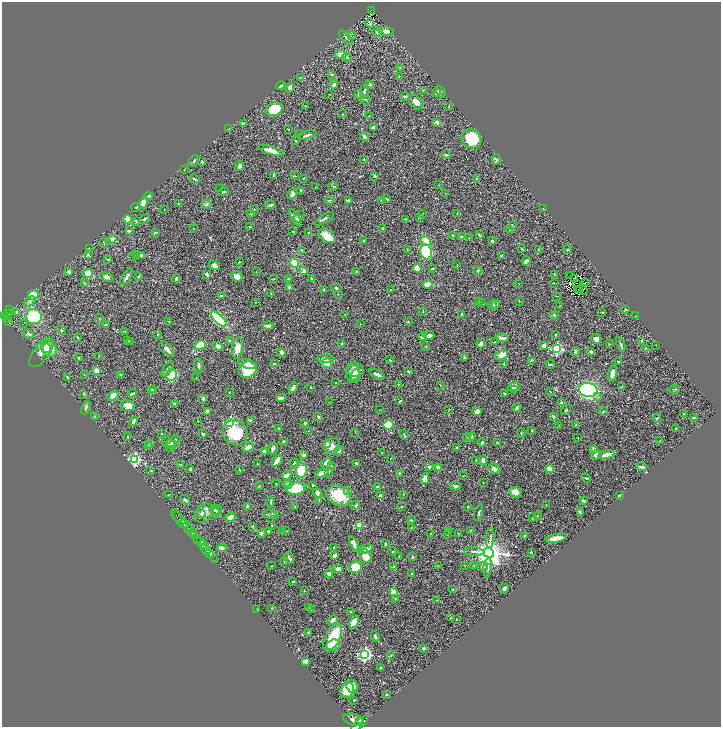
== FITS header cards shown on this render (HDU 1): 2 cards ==
NAXIS1  =                 1437
NAXIS2  =                 1450

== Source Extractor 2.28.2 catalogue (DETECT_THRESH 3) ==
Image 1437 x 1450 px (HDU 1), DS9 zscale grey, zoomed out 1/2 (1 PNG px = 2 x 2 image px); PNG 723 x 729 px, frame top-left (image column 1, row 1450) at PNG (2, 2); each listed source drawn as its Kron ellipse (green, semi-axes under 4 px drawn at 4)
Background 0.473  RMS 0.024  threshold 0.0707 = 3 sigma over >= 5 px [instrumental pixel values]
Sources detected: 529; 42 cannot appear on this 1/2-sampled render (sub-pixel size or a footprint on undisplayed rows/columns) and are neither listed nor drawn; the other 487 listed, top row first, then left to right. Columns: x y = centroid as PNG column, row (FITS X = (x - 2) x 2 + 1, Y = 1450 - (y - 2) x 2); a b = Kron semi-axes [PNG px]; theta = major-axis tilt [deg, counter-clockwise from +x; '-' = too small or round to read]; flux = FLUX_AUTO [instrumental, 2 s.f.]
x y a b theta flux
372 10 4 2 - 72
370 23 4 2 - 7.1
386 31 7 5 -4 18
377 32 5 3 - 4.8
351 36 2 2 - 2.2
346 38 9 2 -47 5.8
341 54 5 4 - 24
347 57 4 3 - 4.2
400 67 3 2 - 3.3
332 75 2 2 - 3.7
399 76 2 1 - 1.3
300 77 2 1 - 1.3
334 84 4 4 - 9
369 84 3 3 - 8.4
280 86 5 2 - 9.7
290 88 5 4 - 13
423 91 3 2 - 2.1
364 92 7 2 79 10
437 92 4 3 - 16
441 92 6 2 -63 5
358 94 4 3 - 4
329 95 2 2 - 2.3
405 97 5 2 - 9.3
365 100 5 2 - 2.9
416 102 8 5 -51 32
305 106 2 1 - 1.8
449 107 2 2 - 1.7
274 109 9 6 20 110
342 114 2 2 - 2.2
369 116 2 1 - 1.3
437 122 2 2 - 54
243 123 3 2 - 4.1
229 128 3 2 - 1.7
373 128 3 2 - 25
288 129 2 2 - 1.5
299 134 4 2 - 2.9
307 135 9 2 18 11
364 137 4 3 - 12
472 139 10 9 - 210
296 141 3 2 - 2.4
271 151 13 3 -16 43
446 155 4 3 - 7
364 159 3 2 - 2.9
496 160 5 4 - 6.2
194 161 6 3 50 4.9
202 162 2 2 - 11
240 166 5 3 - 17
185 170 3 2 - 2.2
274 176 4 2 - 9.3
295 176 3 2 - 3.1
375 176 4 3 - 3.9
303 178 2 2 - 1.7
194 179 5 2 - 8.7
476 179 3 3 - 2.8
438 185 2 2 - 1.8
333 186 4 3 - 4.2
316 187 2 1 - 1.5
219 189 2 1 - 1
300 191 3 2 - 9.7
224 192 5 3 - 5.3
445 193 2 2 - 1.3
292 194 6 4 53 15
149 196 4 3 - 8.1
387 199 3 2 - 2.8
330 200 4 3 - 5.6
348 200 3 3 - 9.4
381 201 3 2 - 2.7
143 203 6 4 72 22
178 203 2 2 - 1.8
206 204 5 4 - 8.2
270 205 5 2 - 8.6
136 207 4 2 - 3.1
164 209 2 1 - 1.1
254 209 2 2 - 3.9
543 209 3 1 - 2.7
457 213 3 2 - 2.6
251 214 3 3 - 5.8
422 214 3 2 - 1.5
295 217 9 4 -62 12
299 217 7 4 52 11
420 217 3 2 - 2.9
128 219 4 4 - 37
144 219 6 3 35 6.3
324 219 11 3 30 10
406 219 2 2 - 3
136 221 3 3 - 11
512 225 3 2 - 2.6
250 227 3 2 - 4
194 229 3 2 - 2.2
383 229 3 2 - 6.2
510 230 3 2 - 4.8
129 231 3 3 - 9.5
293 231 3 2 - 1.9
309 232 3 3 - 2.8
155 233 2 2 - 4.1
479 235 4 2 - 4.9
327 236 10 5 -34 75
453 236 3 2 - 9.4
461 237 3 2 - 3.7
469 237 2 2 - 1.7
112 239 5 4 - 12
364 240 2 2 - 2.7
426 241 6 4 -54 42
492 241 3 2 - 5.4
104 243 5 2 - 3
89 249 2 2 - 1.7
407 249 2 2 - 2.1
522 249 3 2 - 2.9
538 249 2 2 - 1.9
568 249 4 2 - 3.3
302 250 3 2 - 2.7
426 252 7 6 - 430
88 254 3 3 - 5.3
137 255 4 3 - 3.5
141 255 3 3 - 5.7
501 255 2 2 - 4.5
134 256 4 2 - 2.8
108 259 3 2 - 2.8
526 261 5 3 - 21
239 262 2 2 - 4
294 263 5 3 - 120
214 265 6 4 -34 14
457 265 3 2 - 1.7
417 269 4 3 - 76
432 269 3 2 - 4.5
304 271 3 3 - 19
357 271 4 2 - 4.8
478 271 4 3 - 3.9
69 272 4 3 - 9.2
256 272 2 1 - 1.3
88 273 5 4 - 52
207 274 4 3 - 12
554 274 3 2 - 3.9
570 275 2 1 - 15
237 276 6 5 - 28
107 277 6 4 -22 13
127 277 9 3 57 15
139 277 3 3 - 4.8
176 278 4 3 - 6.7
273 279 3 2 - 2.1
288 279 4 3 - 4.7
312 279 3 2 - 7.5
574 279 2 2 - 1.5
585 282 2 1 - 0.48
85 283 4 2 - 2.5
554 283 3 2 - 2.7
577 283 2 1 - 2
427 284 5 3 - 38
519 284 2 1 - 1.1
290 288 4 3 - 19
336 288 5 3 - 5.1
580 289 3 1 - 0.9
324 290 2 2 - 5.5
391 290 2 2 - 1.8
577 290 3 1 - 1.9
583 291 2 1 - 2.2
271 294 2 1 - 2.2
338 294 2 1 - 1.2
33 295 5 5 - 68
221 296 3 3 - 6.5
556 296 2 2 - 1.3
30 301 6 4 42 11
478 301 2 2 - 1.8
256 302 2 2 - 1.8
519 302 3 2 - 1.6
482 303 3 2 - 2.3
496 304 4 4 - 9
493 305 5 3 - 9
560 305 3 2 - 2
10 310 2 1 - 15
626 310 2 2 - 5.7
17 312 2 2 - 15
423 312 3 2 - 2.1
602 312 2 2 - 2.9
345 314 3 1 - 1.8
462 314 3 2 - 9.4
4 315 3 2 - 300
8 315 5 4 - 440
554 315 4 3 - 5.8
635 316 2 1 - 1
34 317 8 7 - 260
7 319 4 2 - 130
99 319 5 2 - 3
219 319 10 4 -43 580
169 321 3 2 - 2.4
9 322 4 2 - 140
408 322 3 2 - 3.5
360 323 2 2 - 1.6
23 324 2 1 - 19
106 324 3 2 - 3.2
268 326 5 3 - 16
61 330 5 3 - 3.9
124 331 3 2 - 1.6
28 334 6 4 -24 10
158 335 3 3 - 4.6
429 335 5 3 - 23
555 335 2 2 - 4.2
77 337 3 2 - 3.7
423 337 4 3 - 18
502 338 6 3 -12 13
596 339 5 5 - 18
128 340 2 2 - 2.1
131 341 3 2 - 8.5
230 341 3 3 - 5.8
641 341 4 3 - 3.4
495 342 3 2 - 8.1
481 343 5 3 - 10
342 344 3 3 - 7.7
609 344 4 2 - 1.9
621 344 7 3 -70 7.9
200 345 5 4 - 110
656 345 2 1 - 1.2
218 346 5 4 - 16
425 346 3 2 - 1.8
543 346 4 3 - 17
46 348 5 3 - 29
237 348 10 5 81 40
646 348 2 2 - 2.7
49 349 9 7 -53 74
167 349 9 5 -43 21
557 349 3 3 - 540
575 351 4 3 - 5.5
41 352 17 7 54 48
281 352 4 3 - 20
591 352 2 2 - 15
501 355 6 4 22 60
98 356 3 2 - 2.1
464 357 2 2 - 4.9
79 358 3 3 - 3.8
326 359 8 4 -5 30
390 360 3 2 - 3
532 360 4 2 - 3.6
619 362 4 2 - 5.7
327 363 5 5 - 40
247 364 9 4 -20 40
274 364 3 2 - 4.3
504 364 4 2 - 4.9
550 364 5 2 - 5.2
198 365 7 3 -82 9
167 369 9 3 57 8.3
248 370 10 7 34 160
355 370 8 7 - 34
96 371 3 3 - 48
408 371 3 2 - 4.7
353 374 9 7 -82 28
377 374 8 3 -25 15
612 374 8 4 77 24
84 375 2 2 - 1.2
120 375 3 3 - 3
171 375 6 5 - 230
355 375 6 3 69 9.1
67 377 3 2 - 4.9
196 378 2 2 - 1.4
336 383 2 2 - 1.6
398 384 3 2 - 2.6
440 385 2 2 - 1.5
514 386 7 4 13 25
621 387 3 1 - 1.9
293 388 5 4 - 19
311 388 2 1 - 2.2
151 389 3 3 - 2.9
153 389 3 2 - 2.1
675 389 5 2 - 3.5
515 390 4 3 - 11
588 390 9 7 -10 1100
551 392 3 2 - 2.4
132 393 4 2 - 7.2
229 393 2 2 - 1.9
84 394 2 2 - 3.4
504 394 2 2 - 6.3
113 396 6 4 38 39
598 397 3 3 - 4.4
281 398 4 2 - 17
203 399 4 2 - 8
400 401 3 2 - 4.2
330 402 2 2 - 1.4
174 403 3 3 - 4.2
561 403 3 3 - 8.5
128 406 7 5 -11 37
86 408 7 3 67 5.8
517 408 4 3 - 7.2
449 409 2 2 - 2.2
379 410 2 1 - 1.2
566 410 5 3 - 5
207 411 3 3 - 18
477 411 4 4 - 16
603 412 5 2 - 3.5
684 413 2 2 - 6
95 417 4 3 - 4.3
318 417 5 3 - 5.8
553 417 3 3 - 5.9
693 417 3 2 - 4.5
657 418 4 2 - 4.3
250 420 3 2 - 5.9
134 421 5 3 - 13
198 421 2 1 - 1.8
230 422 3 3 - 580
305 423 4 2 - 4.2
388 425 5 5 - 87
559 425 2 2 - 1.8
576 425 3 2 - 2.3
278 428 3 2 - 1.8
676 428 2 2 - 3.9
308 431 2 2 - 1.8
532 431 3 2 - 3.3
355 432 2 2 - 1.5
162 433 3 3 - 3.9
235 433 13 11 -43 210
521 433 5 2 - 3.1
203 434 3 3 - 4.1
404 435 5 2 - 3
128 437 3 2 - 3.6
467 437 3 2 - 2.7
471 437 5 3 - 6.4
578 438 2 2 - 1.9
173 441 8 5 28 13
283 441 3 2 - 2.6
660 441 2 2 - 5.5
482 442 4 3 - 7.8
150 443 4 3 - 4.5
168 443 7 5 -36 20
498 443 3 2 - 3.7
327 444 3 3 - 39
149 445 3 2 - 4.3
171 446 6 4 58 9.2
332 446 8 7 - 34
248 447 6 4 26 27
457 447 4 3 - 7.2
273 448 6 3 75 14
594 450 4 4 - 28
264 451 2 2 - 23
339 451 5 3 - 11
382 452 2 2 - 1.3
304 455 3 3 - 10
596 455 5 4 - 14
606 455 9 3 14 34
135 459 3 3 - 730
390 459 2 1 - 1.1
475 460 2 2 - 2
483 460 5 4 - 17
277 461 7 3 50 46
294 463 5 3 - 5.7
326 463 6 5 - 29
356 463 3 2 - 8.1
257 464 2 1 - 2.1
181 465 3 3 - 4.5
331 466 2 2 - 2.4
429 467 3 2 - 5.8
438 467 3 2 - 29
642 467 5 2 - 11
190 469 3 2 - 6.4
494 469 6 4 -38 15
549 469 4 3 - 41
239 470 4 1 - 3
301 470 7 6 - 110
151 471 3 2 - 2.5
328 472 3 2 - 3
322 473 7 3 24 28
400 473 3 2 - 11
287 475 5 4 - 14
463 476 2 1 - 2.6
586 478 5 3 - 7.9
425 479 6 4 75 35
483 483 2 2 - 1.9
275 484 2 2 - 1.8
287 484 5 4 - 6.5
313 485 2 2 - 3.2
260 486 3 2 - 2.2
377 486 4 3 - 6
455 486 5 4 - 10
296 488 10 6 9 110
348 490 4 2 - 4.1
515 492 6 5 - 32
317 493 5 4 - 13
403 494 3 2 - 2.2
168 495 3 2 - 2.7
339 495 13 10 -24 140
381 496 3 2 - 29
619 496 2 2 - 4
185 500 5 2 - 10
319 500 2 2 - 1.6
584 501 4 3 - 8.1
271 502 5 2 - 4
356 505 5 3 - 5.9
546 505 3 2 - 1.6
247 507 3 2 - 9.6
295 507 3 2 - 2
401 507 3 2 - 3.2
468 507 3 2 - 2.2
215 510 5 3 - 8
217 511 6 4 71 15
580 512 4 2 - 7.5
201 513 4 4 - 7.5
204 513 11 8 49 30
478 513 8 3 74 7.5
270 514 6 4 -2 8.6
275 514 4 3 - 4.9
177 516 7 2 -54 210
538 516 4 2 - 3.5
230 517 5 3 - 26
532 518 3 2 - 2.8
181 520 10 3 -47 810
411 520 4 2 - 3.1
183 523 2 2 - 380
271 525 4 2 - 2.7
359 525 3 3 - 190
252 526 4 2 - 2.1
188 528 6 3 -59 1700
411 528 2 2 - 2.2
471 530 3 2 - 2
269 531 4 2 - 13
286 531 2 2 - 2.1
448 531 2 2 - 2.1
282 532 3 2 - 2.6
192 533 4 3 - 740
261 533 3 3 - 14
430 533 2 2 - 2.1
458 534 3 1 - 2
447 535 2 2 - 2.5
525 535 3 2 - 4.8
194 536 4 2 - 270
490 538 10 3 86 11
556 538 10 3 12 45
197 540 4 2 - 280
201 542 4 2 - 300
354 543 7 3 -67 27
203 544 4 2 - 260
385 544 3 2 - 5.4
334 547 2 2 - 3.1
222 548 4 3 - 18
205 549 6 2 -48 1000
365 549 7 3 15 18
474 551 10 2 -5 10
393 552 4 2 - 3.3
531 552 3 2 - 2.9
489 553 5 4 - 7700
210 554 4 2 - 1000
335 556 4 4 - 9.3
366 556 7 6 - 43
399 556 4 2 - 2.4
413 557 4 3 - 4.5
289 558 6 2 -63 8.6
214 560 2 1 - 16
284 562 3 2 - 2.6
465 565 2 2 - 1.5
272 566 3 2 - 1.3
438 566 3 2 - 2
474 566 2 2 - 1.7
355 567 6 6 - 100
394 567 3 3 - 8.9
483 567 5 5 - 11
488 568 10 3 84 11
338 569 5 4 - 13
412 573 2 2 - 2.9
329 574 4 3 - 27
293 581 3 2 - 3.2
505 588 5 3 - 17
452 590 4 3 - 3.7
304 591 2 1 - 1.4
393 592 4 3 - 34
395 599 3 2 - 1.5
436 600 2 2 - 2.2
272 608 2 2 - 6.3
308 608 3 2 - 2.2
257 609 2 2 - 3.5
311 609 2 1 - 1.3
351 611 3 2 - 2.6
451 618 3 2 - 1.5
457 619 2 1 - 1.8
333 620 6 4 32 15
354 622 6 3 57 84
308 633 4 2 - 3.5
375 636 5 3 - 9.3
333 638 14 7 62 220
333 645 7 5 23 73
423 648 3 2 - 8.5
365 654 4 4 - 1300
391 655 3 2 - 2.9
305 661 4 3 - 29
380 668 4 2 - 3.6
352 686 6 5 - 35
347 690 8 6 56 110
386 694 3 2 - 3.9
354 700 2 2 - 2.1
353 720 10 6 -17 4100
360 720 2 2 - 550
359 724 10 3 42 2900
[42 sub-pixel or undisplayed-footprint detections neither listed nor drawn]